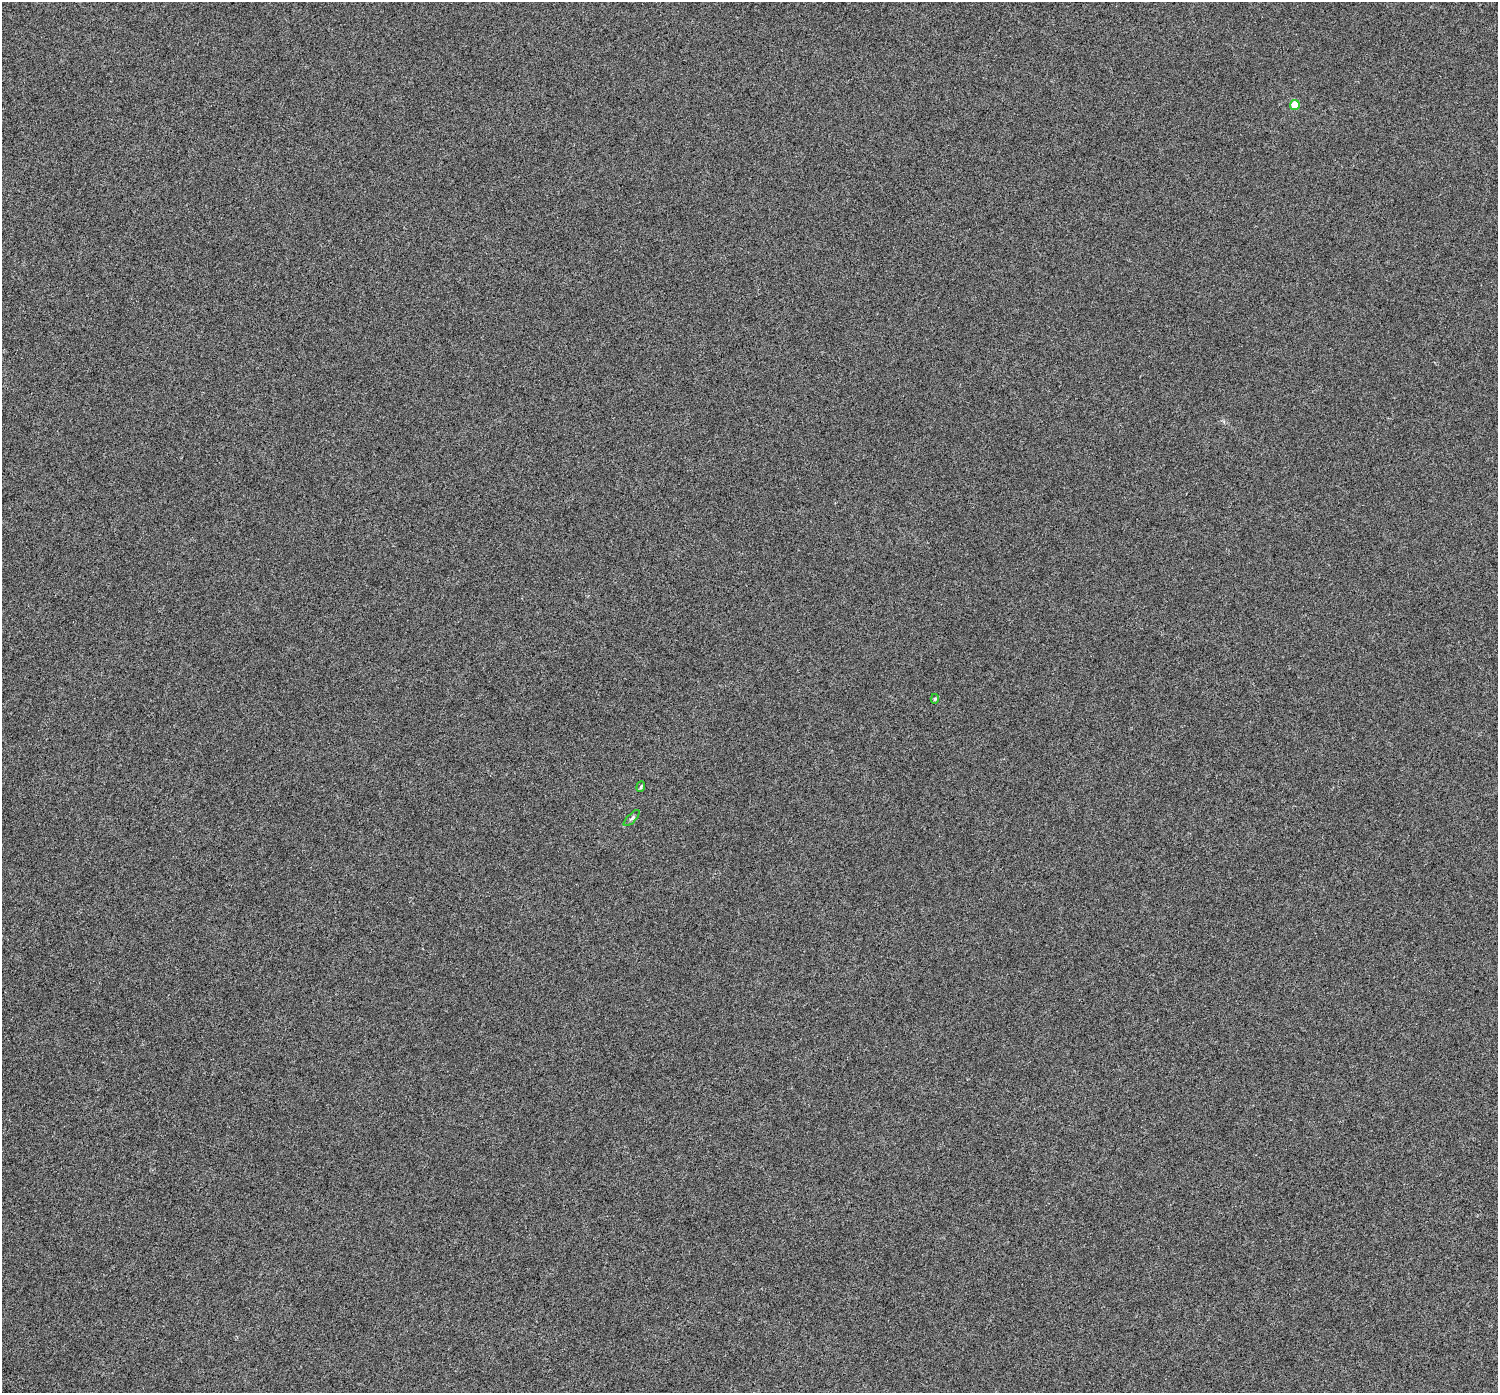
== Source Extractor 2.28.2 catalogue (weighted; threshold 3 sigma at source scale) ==
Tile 7 of 4 x 4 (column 3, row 2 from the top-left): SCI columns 3045-4540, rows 3090-4480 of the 6082 x 6113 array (HDU 1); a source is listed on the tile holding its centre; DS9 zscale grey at full resolution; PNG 1500 x 1395 px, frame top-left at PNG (2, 2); each listed source drawn as its Kron ellipse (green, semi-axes under 4 px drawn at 4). Nothing masked; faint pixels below the display range render black.
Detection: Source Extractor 2.28.2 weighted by HDU 2 'WHT'; one run over the whole footprint, this tile lists its part. Background 6.00e-06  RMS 0.0025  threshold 0.0103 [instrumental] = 3 sigma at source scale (4.09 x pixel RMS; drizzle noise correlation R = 1.36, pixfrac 0.8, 0.0396/0.0396 arcsec/px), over >= 5 px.
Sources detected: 4; all 4 listed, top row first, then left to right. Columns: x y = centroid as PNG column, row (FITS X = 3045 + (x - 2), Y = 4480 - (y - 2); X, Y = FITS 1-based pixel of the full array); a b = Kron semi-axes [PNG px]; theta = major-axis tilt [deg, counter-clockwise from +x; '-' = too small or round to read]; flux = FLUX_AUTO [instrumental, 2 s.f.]
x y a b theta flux
1295 105 5 4 - 4.9
935 699 5 4 - 0.29
641 787 5 4 - 0.24
632 818 10 4 45 0.4